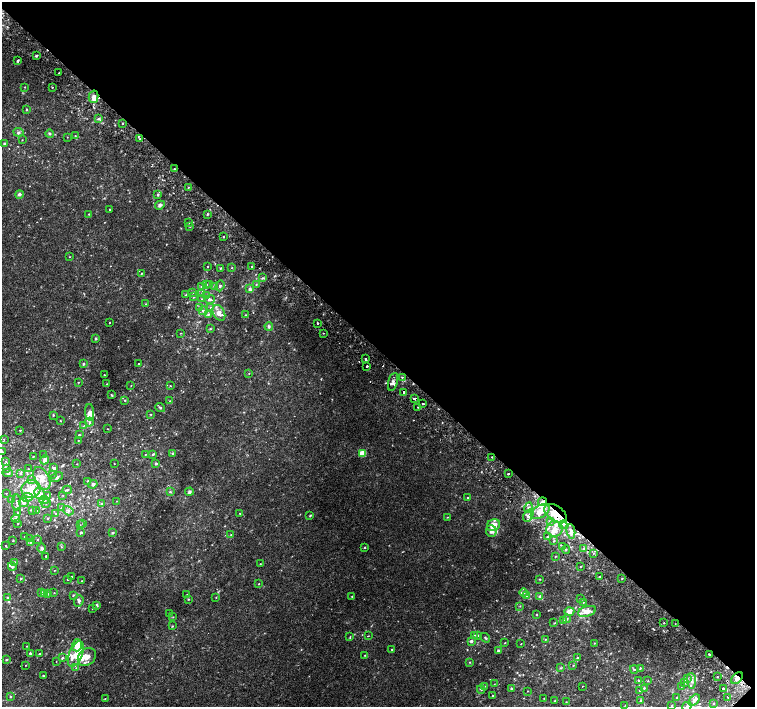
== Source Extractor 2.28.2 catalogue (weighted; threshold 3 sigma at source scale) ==
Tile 8 of 4 x 4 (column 4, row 2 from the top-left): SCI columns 4567-6072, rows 3088-4496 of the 6113 x 6109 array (HDU 1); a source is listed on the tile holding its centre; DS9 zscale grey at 2 x 2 block average (1 PNG px = mean of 2 x 2 image px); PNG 757 x 709 px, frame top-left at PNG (2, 2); each listed source drawn as its Kron ellipse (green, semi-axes under 4 px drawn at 4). Shown black and unused: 49% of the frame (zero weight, under 2 of 3 exposures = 3% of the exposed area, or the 3 px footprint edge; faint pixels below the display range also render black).
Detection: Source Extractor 2.28.2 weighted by HDU 2 'WHT'; one run over the whole footprint, this tile lists its part. Background 0.00523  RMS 0.0029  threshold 0.0132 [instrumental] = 3 sigma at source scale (4.5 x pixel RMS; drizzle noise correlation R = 1.50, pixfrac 1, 0.0396/0.0396 arcsec/px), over >= 5 px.
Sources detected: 338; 4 cosmic-ray / hot-pixel residue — neither listed nor drawn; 48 inside a brighter listed object's ellipse — not listed separately; the other 286 listed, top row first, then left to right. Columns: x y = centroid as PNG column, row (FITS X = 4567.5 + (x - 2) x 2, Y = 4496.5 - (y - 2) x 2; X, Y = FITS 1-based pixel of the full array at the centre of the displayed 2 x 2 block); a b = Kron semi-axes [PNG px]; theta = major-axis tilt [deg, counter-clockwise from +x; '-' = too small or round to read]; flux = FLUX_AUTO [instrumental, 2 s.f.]
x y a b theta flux
37 56 2 2 - 1.6
18 61 3 2 - 1.1
59 73 2 2 - 0.29
25 87 2 2 - 0.32
52 87 2 2 - 0.57
94 97 6 5 - 3.7
26 109 3 3 - 0.52
99 119 4 3 - 0.97
123 123 2 2 - 0.44
18 132 5 3 - 1.1
50 134 4 3 - 0.75
75 136 2 2 - 0.39
67 137 2 2 - 0.21
140 139 2 2 - 0.44
22 140 2 2 - 0.31
4 144 4 3 - 1.2
175 169 2 2 - 0.45
189 187 2 2 - 0.4
19 194 4 3 - 1.3
158 195 3 3 - 0.76
160 205 5 4 - 1.6
109 209 2 2 - 1.5
89 214 2 2 - 0.39
207 214 2 2 - 0.74
188 223 3 2 - 0.38
190 227 3 2 - 0.34
224 237 2 2 - 0.76
69 257 2 2 - 0.27
207 266 2 2 - 0.43
232 267 2 2 - 0.35
251 267 2 2 - 0.99
221 268 2 2 - 0.74
142 273 2 2 - 0.4
262 278 3 3 - 0.92
207 284 3 2 - 0.41
210 284 3 2 - 0.46
256 284 3 3 - 0.51
214 286 3 2 - 0.42
220 286 5 3 - 1.1
202 287 3 3 - 0.8
249 289 4 3 - 1.4
193 292 3 3 - 0.74
202 294 3 2 - 0.46
186 295 3 2 - 0.45
206 296 3 3 - 0.67
194 297 3 2 - 0.45
201 299 3 2 - 0.39
210 299 5 4 - 1.5
146 304 2 2 - 0.21
199 308 3 3 - 0.72
211 308 4 3 - 0.77
203 311 4 3 - 1.3
219 313 8 5 -63 4.4
208 314 4 4 - 1.1
245 315 2 2 - 0.34
109 323 2 2 - 1.1
317 323 2 2 - 1.5
269 326 4 3 - 1.2
210 329 3 2 - 0.57
181 333 3 2 - 0.3
323 333 2 2 - 0.43
96 338 3 3 - 0.74
365 359 2 2 - 1.9
83 364 3 2 - 0.93
138 364 2 2 - 0.49
367 366 2 2 - 2.3
249 374 2 2 - 0.28
104 375 2 2 - 0.27
402 377 2 2 - 0.54
78 382 2 2 - 0.41
393 382 9 4 75 2.5
107 384 2 2 - 0.31
131 386 2 2 - 0.23
170 386 3 2 - 0.32
404 393 2 2 - 4.5
111 395 4 2 - 0.48
415 398 3 2 - 2.1
125 400 3 2 - 0.48
170 401 3 2 - 0.4
423 404 2 2 - 3.2
418 407 2 2 - 0.58
160 408 5 3 - 1.1
90 412 8 4 -86 3.5
151 414 3 2 - 0.35
53 415 3 2 - 0.49
60 421 3 2 - 0.31
89 422 4 3 - 0.87
84 426 4 2 - 0.31
107 429 2 2 - 0.24
20 430 3 2 - 0.4
79 435 2 2 - 0.69
4 439 2 2 - 0.34
78 441 2 2 - 0.33
2 452 2 2 - 0.75
173 453 3 3 - 1.2
362 453 3 2 - 19
145 454 2 2 - 0.34
153 454 4 3 - 0.82
44 455 3 2 - 0.37
33 456 3 2 - 0.27
492 457 2 2 - 0.79
44 460 4 4 - 2.2
6 461 3 3 - 0.54
77 464 2 2 - 0.26
114 464 2 2 - 0.22
156 464 3 2 - 1
6 468 3 3 - 0.53
54 468 3 3 - 1.8
28 469 2 2 - 0.33
8 473 5 3 - 1.1
20 474 3 2 - 0.54
53 474 3 2 - 0.52
508 474 2 2 - 2.1
56 477 7 3 23 1.5
42 478 12 7 -61 7
32 480 4 3 - 0.79
88 481 4 3 - 0.79
93 484 4 3 - 1.4
31 489 9 9 - 10
67 490 5 3 - 0.85
170 492 3 3 - 0.59
189 492 4 4 - 1.5
6 493 2 2 - 0.35
40 493 6 5 - 4.3
63 495 3 2 - 0.27
48 496 4 4 - 1.1
27 497 5 4 - 1.8
468 497 3 2 - 0.75
11 499 3 3 - 0.67
44 500 5 4 - 1.7
117 501 2 2 - 0.22
542 501 4 3 - 1.8
16 503 8 3 -89 1.4
24 503 5 4 - 2.3
46 504 5 2 - 0.87
102 504 3 3 - 0.62
61 508 4 3 - 0.64
528 508 5 4 - 1.7
32 510 3 2 - 0.41
36 511 3 2 - 0.68
68 511 5 4 - 1.4
540 511 10 6 32 10
17 513 3 2 - 0.5
56 513 3 2 - 0.43
240 513 3 2 - 0.35
556 514 13 7 -35 12
528 515 6 4 56 2.8
310 516 4 2 - 0.52
447 517 2 2 - 0.35
16 518 4 4 - 1.3
48 518 4 3 - 0.61
550 521 4 4 - 1.6
18 523 2 2 - 0.3
83 523 2 2 - 0.29
80 525 2 2 - 0.23
493 525 7 5 34 7
563 525 4 4 - 1.7
554 529 8 8 - 6.4
491 531 5 5 - 3.1
571 531 7 4 -80 4
81 533 3 3 - 0.73
113 533 4 3 - 0.82
231 534 3 2 - 0.41
25 536 2 2 - 0.27
547 537 2 2 - 0.34
30 539 3 2 - 0.3
37 539 3 2 - 0.41
13 541 2 2 - 0.44
554 541 3 2 - 0.57
30 542 3 3 - 0.52
6 546 2 2 - 0.34
562 546 3 2 - 1.2
61 547 3 2 - 0.35
42 548 5 4 - 1.2
364 548 3 2 - 0.37
584 548 3 3 - 0.9
566 549 4 3 - 0.93
593 553 2 2 - 0.36
46 556 2 2 - 0.79
555 556 3 2 - 0.4
15 562 4 2 - 0.76
260 564 2 2 - 0.26
12 566 4 3 - 0.97
581 567 2 2 - 0.53
54 570 2 2 - 0.28
72 576 2 2 - 0.47
600 577 2 2 - 0.47
622 578 2 2 - 0.37
21 579 2 2 - 0.66
540 579 2 2 - 0.37
67 580 2 2 - 0.34
82 581 2 2 - 0.29
259 584 2 2 - 0.32
41 593 3 2 - 2.3
54 593 2 2 - 0.31
524 593 4 3 - 0.89
45 594 3 2 - 0.58
48 594 3 3 - 0.57
73 595 4 2 - 0.48
187 595 3 3 - 0.43
352 596 2 2 - 0.29
527 596 3 2 - 0.56
540 596 4 3 - 1.3
216 597 2 2 - 0.28
7 598 3 2 - 0.55
188 599 3 2 - 0.43
580 599 3 3 - 0.79
79 601 6 4 71 1.9
583 602 3 2 - 0.27
96 605 4 3 - 1.5
520 606 3 2 - 0.32
92 608 2 2 - 0.37
587 611 9 5 17 5.3
569 612 5 4 - 6.5
169 613 3 2 - 0.32
537 614 2 2 - 0.48
173 617 3 2 - 0.34
567 619 4 3 - 0.85
564 620 4 3 - 0.9
554 623 3 2 - 0.41
664 623 2 2 - 0.46
675 624 2 2 - 0.24
172 626 3 2 - 0.47
474 635 3 3 - 0.54
368 636 3 2 - 0.27
478 636 3 2 - 0.56
350 637 3 2 - 0.5
485 638 5 3 - 0.85
545 639 3 2 - 0.26
471 641 4 3 - 1.2
505 643 2 2 - 0.32
594 643 2 2 - 0.32
521 644 2 2 - 0.28
77 645 6 5 - 11
27 646 2 2 - 0.3
392 649 2 2 - 0.3
498 651 3 2 - 1.2
30 654 4 3 - 1.1
39 654 3 2 - 0.41
76 654 13 6 67 8.3
709 654 2 2 - 1.3
365 655 2 2 - 0.31
87 657 10 8 45 5.9
62 658 3 3 - 0.95
577 658 3 2 - 0.85
6 660 2 2 - 0.89
56 661 2 2 - 0.22
470 662 3 2 - 0.42
25 665 2 2 - 0.23
573 665 3 2 - 0.42
76 668 3 2 - 0.38
561 668 4 2 - 0.62
640 668 3 3 - 0.55
634 669 4 2 - 0.74
43 676 2 2 - 0.6
717 677 2 2 - 0.29
687 678 3 3 - 0.76
737 678 7 4 46 4
638 680 3 3 - 0.67
648 681 2 2 - 0.3
691 681 8 4 -86 2.6
685 683 3 3 - 0.64
494 684 3 2 - 0.28
485 686 2 2 - 0.31
582 686 2 2 - 1.4
682 686 2 2 - 0.36
644 688 3 2 - 0.63
723 688 2 2 - 2
481 689 4 2 - 0.58
511 689 3 2 - 0.63
527 691 2 2 - 0.24
639 691 3 2 - 0.45
11 696 4 2 - 0.5
493 696 2 2 - 0.48
728 697 3 2 - 0.48
105 698 3 2 - 0.34
544 698 3 2 - 0.3
677 698 3 3 - 0.57
694 700 7 4 42 3.1
554 701 2 2 - 0.47
640 701 3 3 - 0.51
566 702 2 2 - 0.32
714 703 2 2 - 0.36
625 705 3 2 - 0.3
672 706 2 2 - 0.42
687 706 5 4 - 1.5
Overlapping masked pixels (flux is a lower limit): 7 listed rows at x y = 393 382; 404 393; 415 398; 542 501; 556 514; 571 531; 737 678
Isophote crosses this tile's border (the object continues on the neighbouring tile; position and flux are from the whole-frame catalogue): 2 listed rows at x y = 2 452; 687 706
Diffuse or blended objects may show on this block-average render without a row.